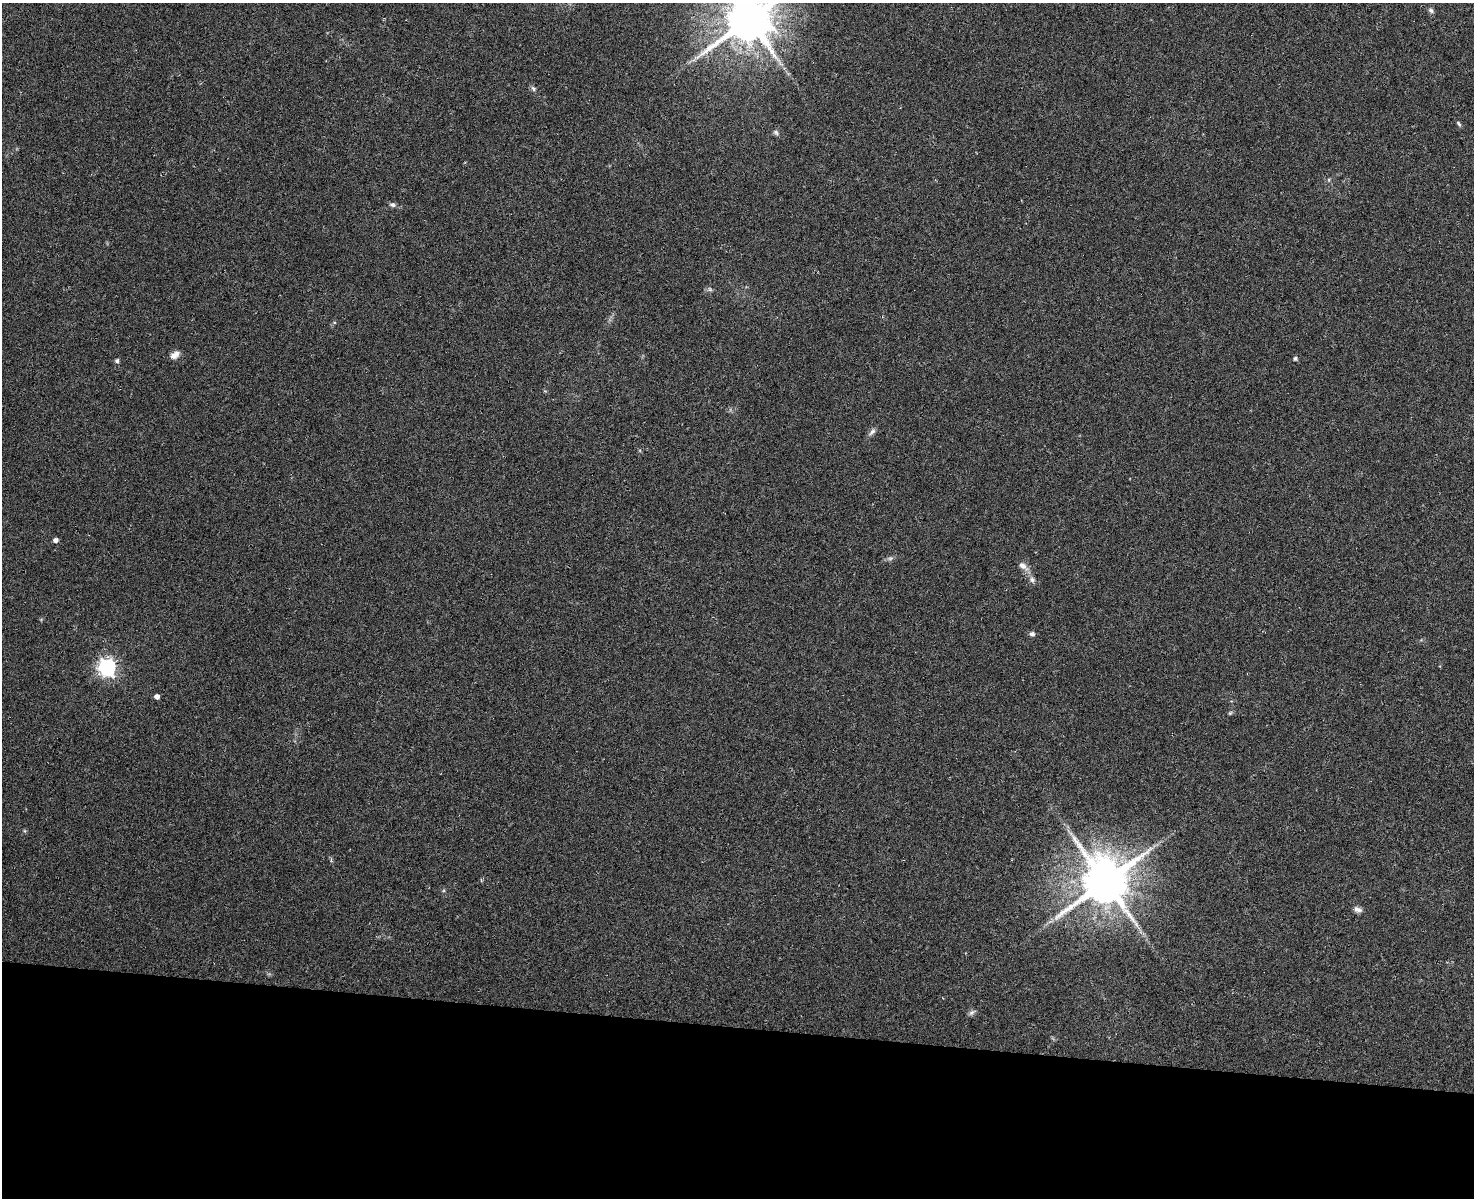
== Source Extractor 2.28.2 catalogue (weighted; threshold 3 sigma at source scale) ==
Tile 5 of 3 x 2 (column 2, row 2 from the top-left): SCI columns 1477-2948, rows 282-1477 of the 4422 x 2925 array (HDU 1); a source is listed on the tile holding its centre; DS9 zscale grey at full resolution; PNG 1476 x 1200 px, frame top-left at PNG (2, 3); no overlay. Shown black and unused: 14% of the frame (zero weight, under 3 of 6 exposures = <1% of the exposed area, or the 3 px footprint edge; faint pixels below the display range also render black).
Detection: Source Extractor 2.28.2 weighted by HDU 2 'WHT'; one run over the whole footprint, this tile lists its part. Background 0.0739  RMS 0.0063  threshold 0.0256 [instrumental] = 3 sigma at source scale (4.09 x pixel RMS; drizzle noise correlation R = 1.36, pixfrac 0.8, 0.0396/0.0396 arcsec/px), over >= 5 px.
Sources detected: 25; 1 inside a brighter listed object's ellipse — not listed separately; the other 24 listed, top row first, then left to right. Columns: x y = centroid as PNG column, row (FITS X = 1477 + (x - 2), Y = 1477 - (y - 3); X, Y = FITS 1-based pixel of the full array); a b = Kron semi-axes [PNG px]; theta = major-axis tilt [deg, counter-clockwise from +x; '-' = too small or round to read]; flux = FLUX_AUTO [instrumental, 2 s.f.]
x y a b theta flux
1431 10 8 6 -40 1.5
749 20 16 14 48 2600
533 89 8 5 -51 1.4
1459 124 9 4 -60 1.1
776 132 9 6 -41 1.4
1329 180 6 4 -72 0.7
392 205 9 6 -12 1.7
710 289 7 5 -46 1.2
177 354 11 8 -72 2.8
1295 358 5 4 - 1.4
117 361 5 5 - 1.6
872 432 12 6 46 2.2
55 540 5 4 - 2.8
890 558 9 6 8 1.6
1023 566 14 8 -38 4
1032 580 8 7 - 2
1032 634 7 5 0 1.7
107 667 7 7 - 210
157 696 4 4 - 3.3
1230 713 6 5 - 0.82
1105 882 15 14 - 2700
1358 909 11 7 -17 2.4
1051 921 11 3 29 1.8
972 1013 10 6 36 1.7
Isophote crosses this tile's border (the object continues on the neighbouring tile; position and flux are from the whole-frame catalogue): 1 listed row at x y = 749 20